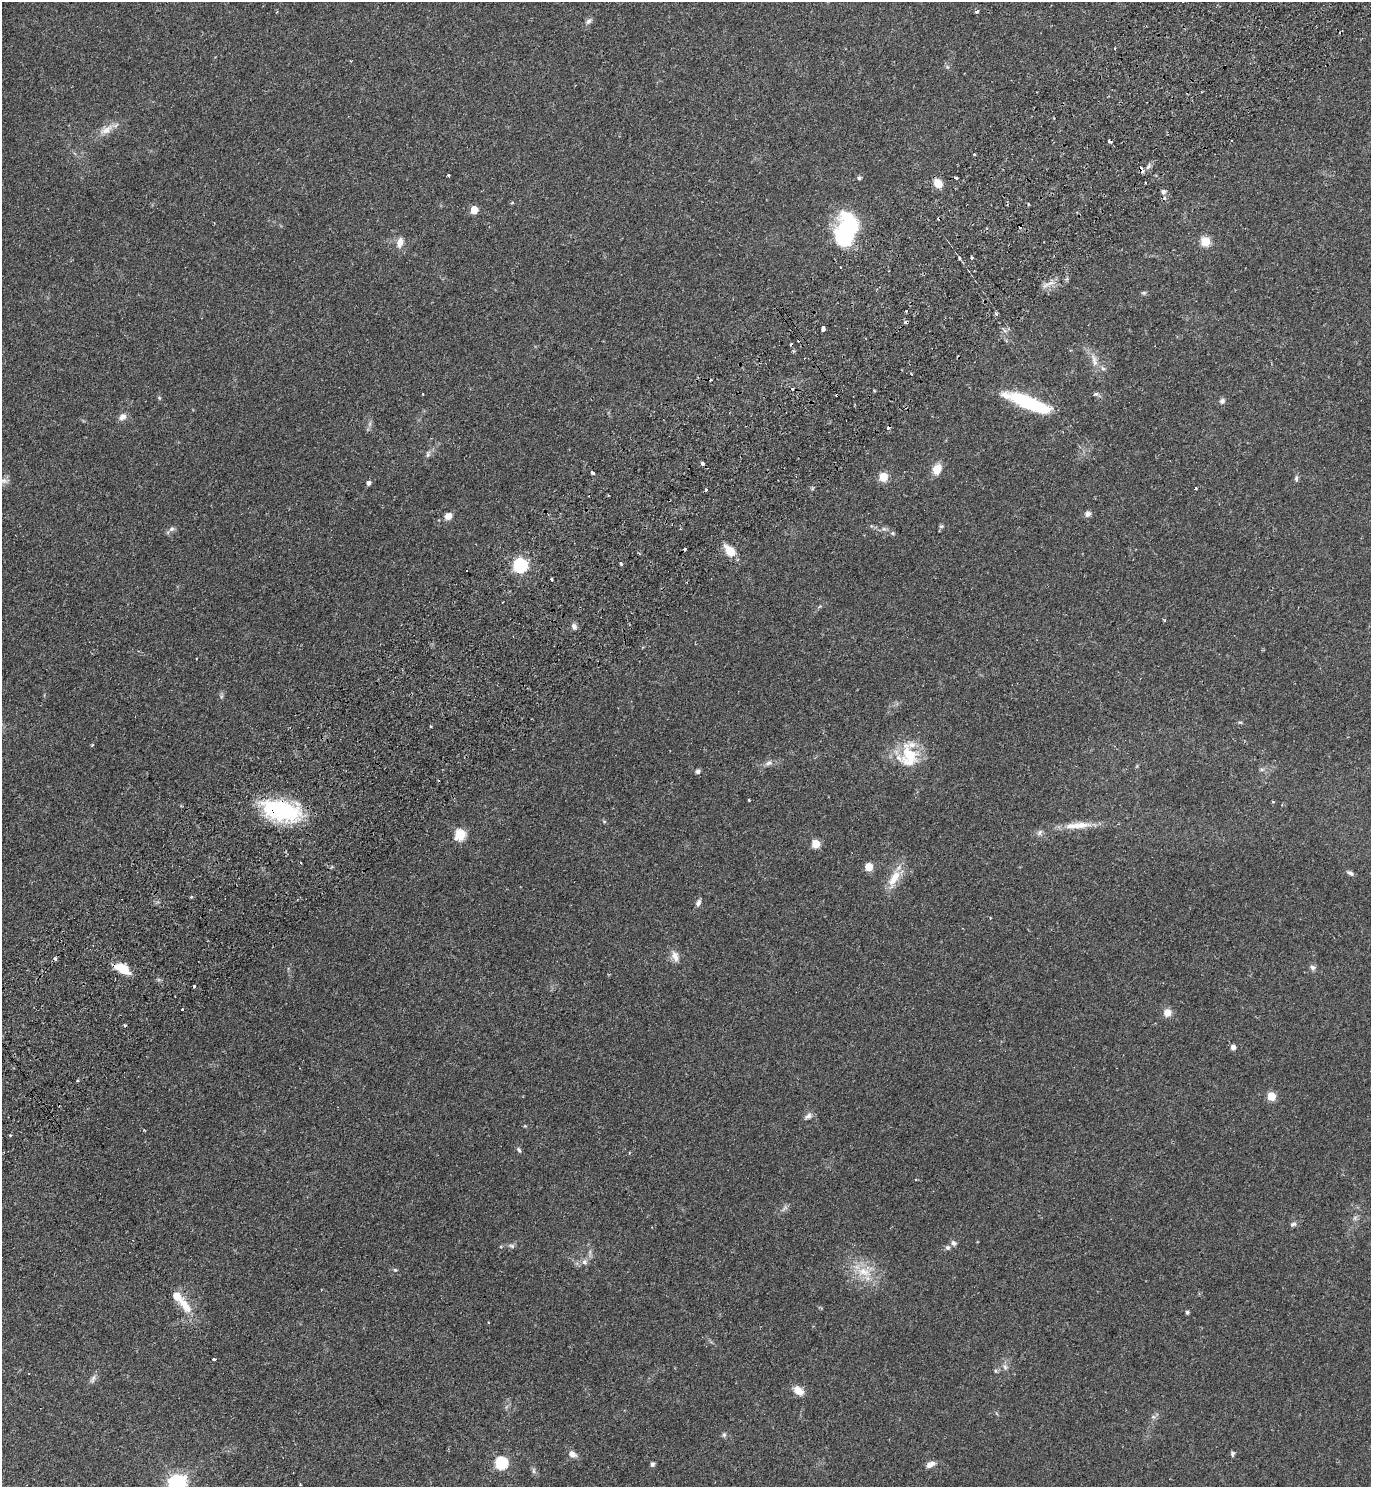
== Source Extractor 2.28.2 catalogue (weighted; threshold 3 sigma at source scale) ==
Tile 10 of 4 x 4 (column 2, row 3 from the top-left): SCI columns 1706-3074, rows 1533-3017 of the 6010 x 6034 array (HDU 1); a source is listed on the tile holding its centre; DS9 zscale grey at full resolution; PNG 1373 x 1489 px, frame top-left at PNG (2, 2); no overlay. Shown black and unused: <1% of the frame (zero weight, under 2 of 3 exposures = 3% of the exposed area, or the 3 px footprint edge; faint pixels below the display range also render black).
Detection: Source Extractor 2.28.2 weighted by HDU 2 'WHT'; one run over the whole footprint, this tile lists its part. Background 0.146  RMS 0.0066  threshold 0.0298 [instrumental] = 3 sigma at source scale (4.5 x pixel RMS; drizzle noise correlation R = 1.50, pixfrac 1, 0.05/0.05 arcsec/px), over >= 5 px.
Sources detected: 127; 1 too faint to see at this stretch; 1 inside a brighter object's white glare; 16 cosmic-ray / hot-pixel residue — not listed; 1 inside a brighter listed object's ellipse — not listed separately; the other 108 listed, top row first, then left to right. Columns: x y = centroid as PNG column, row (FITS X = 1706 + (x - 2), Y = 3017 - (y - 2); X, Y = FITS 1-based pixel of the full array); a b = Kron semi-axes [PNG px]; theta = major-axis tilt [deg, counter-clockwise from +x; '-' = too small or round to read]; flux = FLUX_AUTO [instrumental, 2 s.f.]
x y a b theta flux
977 11 5 4 - 1.1
589 21 10 5 41 2.2
106 130 22 10 31 7.4
1148 167 9 5 62 2
1141 168 6 4 -70 2.9
448 175 3 3 - 1.5
859 178 5 4 - 1.3
956 178 3 3 - 8.6
938 183 8 7 - 9.6
1163 192 8 7 - 2.4
1028 204 4 2 - 0.64
474 210 5 5 - 15
846 230 35 19 76 70
400 242 14 8 78 4.6
1205 242 5 5 - 28
959 258 4 3 - 1.9
972 258 4 3 - 0.97
840 267 3 3 - 1.2
1144 293 7 4 0 1
906 311 3 3 - 0.77
996 314 5 5 - 1.1
823 329 5 3 - 4.4
799 340 3 3 - 0.98
1094 360 21 7 -74 5.8
1103 368 7 5 -30 1.5
911 374 3 2 - 0.53
874 391 3 3 - 0.8
1096 394 7 5 2 1.4
159 398 6 4 -89 0.81
1222 401 8 7 - 1.9
1028 402 52 13 -20 44
122 417 10 8 36 3.6
428 454 10 5 74 1.9
702 463 3 3 - 6.2
937 469 11 9 58 8.3
593 473 4 3 - 2.8
883 477 5 5 - 25
1296 478 10 5 89 1.5
3 481 14 7 -6 2.9
368 483 5 5 - 2.2
1196 488 3 3 - 1
1088 514 7 6 - 2.6
448 516 7 6 - 5.1
941 526 7 5 20 1.1
171 529 7 6 - 1.8
884 529 7 4 -17 1.3
892 533 5 5 - 1
730 551 14 8 -46 12
620 564 3 3 - 1.6
520 565 6 6 - 110
552 579 3 2 - 1.1
1164 620 4 3 - 0.77
574 626 8 6 -75 2.4
1240 722 6 3 -17 0.76
430 726 3 3 - 1.1
92 745 5 3 - 0.57
909 756 31 21 -82 28
769 763 9 7 29 2.4
1262 769 7 4 0 1.3
698 771 6 5 - 1.7
749 800 3 2 - 0.68
281 810 42 20 -14 66
604 821 6 4 -19 0.78
1078 825 39 8 4 12
1039 832 10 5 49 1.8
460 835 6 5 - 46
816 844 5 5 - 20
869 867 5 5 - 17
1350 873 10 5 -32 1.8
894 878 27 11 63 12
698 903 10 6 67 2.3
675 956 15 9 -72 4.7
1312 967 8 6 -45 2
122 968 14 8 -31 17
182 1009 3 2 - 1.1
1167 1013 9 9 - 5.3
125 1025 3 3 - 0.99
1233 1047 5 5 - 3.5
1271 1096 5 5 - 19
808 1116 12 7 35 2.6
525 1126 6 3 -18 0.68
10 1135 3 3 - 0.65
519 1150 8 5 -59 1.3
916 1180 3 2 - 0.81
785 1208 12 5 48 2
1293 1224 9 6 15 1.8
953 1243 8 7 - 2
512 1246 8 6 -16 1.6
947 1248 7 6 - 1.5
584 1262 9 8 - 2.6
395 1270 5 4 - 0.79
864 1272 24 13 -14 15
185 1305 28 11 -55 12
1187 1312 5 4 - 1.3
214 1359 3 3 - 2.4
1005 1367 8 7 - 2.2
996 1371 6 4 -89 0.98
93 1379 14 5 66 2.5
798 1391 12 8 -37 6.9
1153 1417 6 6 - 1.6
724 1435 7 5 69 1.3
572 1454 11 7 -30 3.5
1232 1454 6 5 - 1.4
501 1463 6 6 - 73
652 1464 5 4 - 1.9
930 1464 12 7 27 3.5
534 1471 9 4 -90 1.4
177 1483 7 7 - 260
Overlapping masked pixels (flux is a lower limit): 8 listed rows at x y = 1141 168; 956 178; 1163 192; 846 230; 799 340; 1028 402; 281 810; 122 968
Isophote crosses this tile's border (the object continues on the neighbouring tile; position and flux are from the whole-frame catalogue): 2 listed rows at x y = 3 481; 177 1483